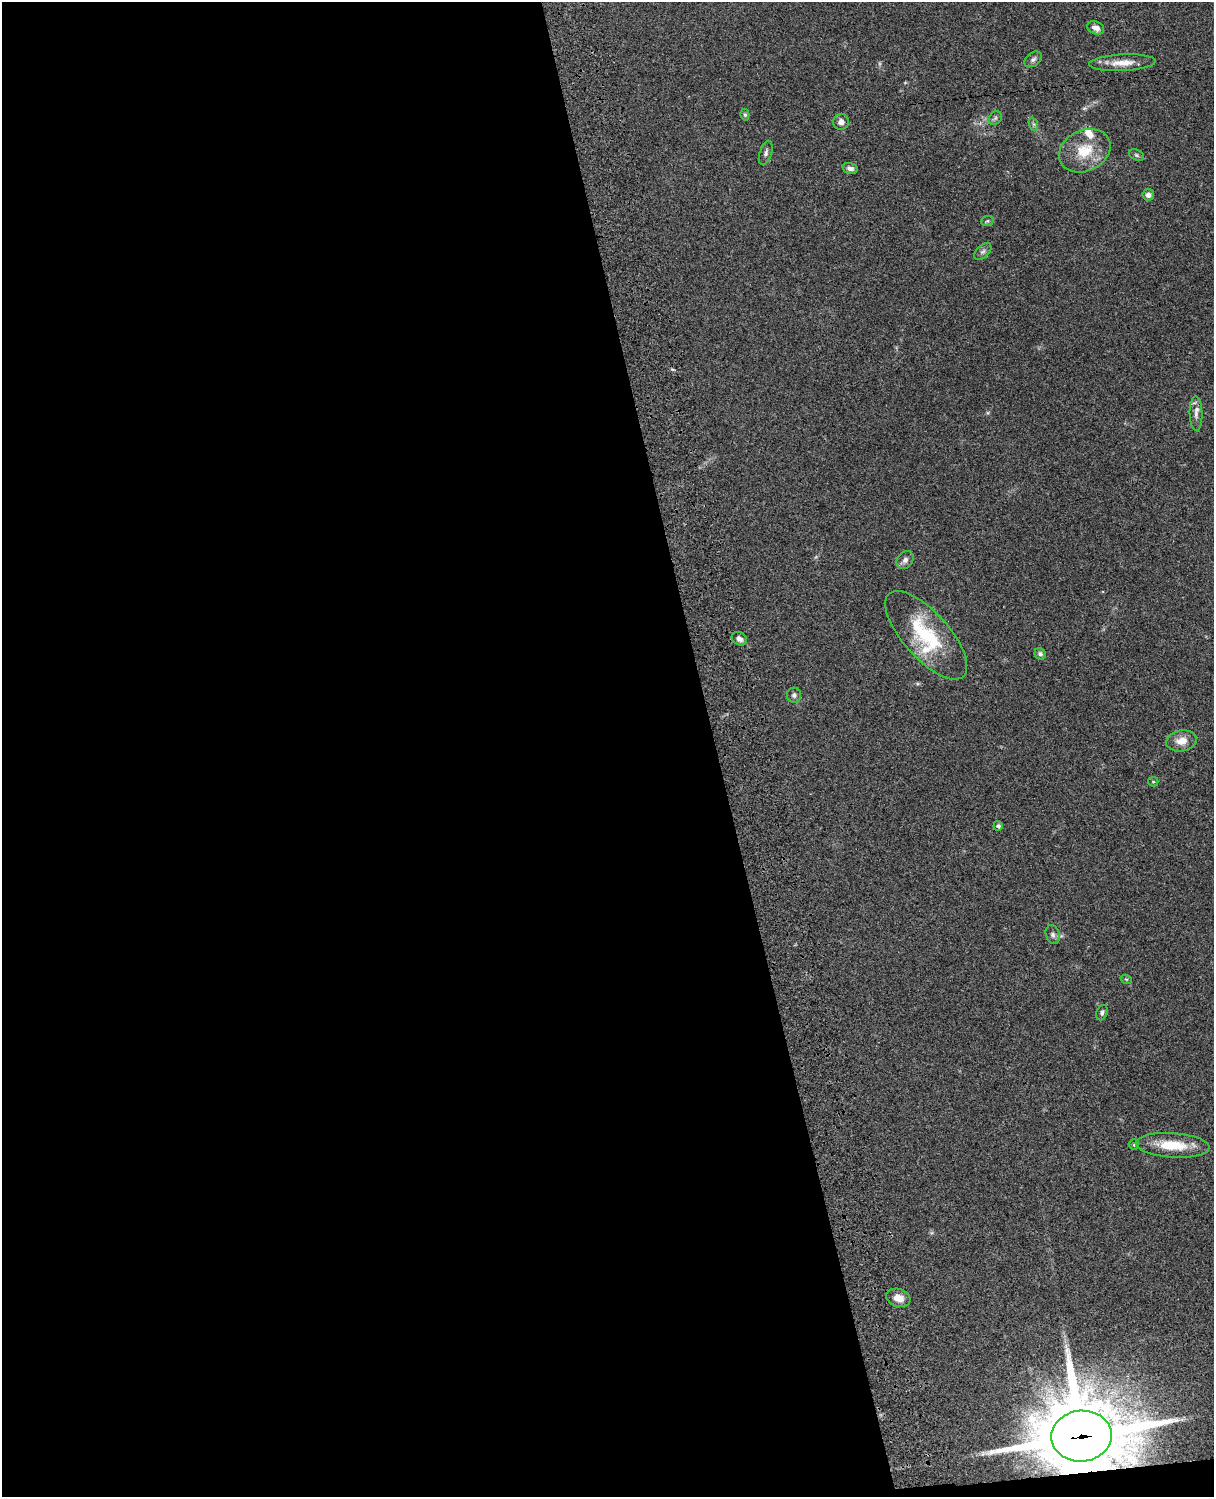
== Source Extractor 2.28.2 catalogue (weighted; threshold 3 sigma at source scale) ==
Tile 9 of 4 x 3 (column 1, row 3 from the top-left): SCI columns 121-1332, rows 279-1773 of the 5087 x 4929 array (HDU 1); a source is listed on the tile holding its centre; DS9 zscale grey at full resolution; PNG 1216 x 1499 px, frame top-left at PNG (2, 2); each listed source drawn as its Kron ellipse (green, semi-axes under 4 px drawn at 4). Shown black and unused: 59% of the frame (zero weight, under 3 of 4 exposures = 6% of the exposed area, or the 3 px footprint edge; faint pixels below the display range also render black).
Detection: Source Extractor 2.28.2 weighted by HDU 2 'WHT'; one run over the whole footprint, this tile lists its part. Background 0.0756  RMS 0.0057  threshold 0.0257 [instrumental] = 3 sigma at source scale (4.5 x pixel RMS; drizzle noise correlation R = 1.50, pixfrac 1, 0.05/0.05 arcsec/px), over >= 5 px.
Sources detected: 32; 2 inside a brighter listed object's ellipse — not listed separately; the other 30 listed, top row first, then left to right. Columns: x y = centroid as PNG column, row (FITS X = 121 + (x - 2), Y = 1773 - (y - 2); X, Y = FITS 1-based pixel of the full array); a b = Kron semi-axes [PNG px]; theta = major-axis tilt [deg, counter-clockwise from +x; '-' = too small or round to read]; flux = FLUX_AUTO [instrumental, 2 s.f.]
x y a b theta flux
1096 28 9 6 -24 3.3
1033 59 10 6 34 1.7
1122 63 33 8 3 8.1
745 115 5 4 - 0.91
995 118 7 6 - 1.4
841 122 8 7 - 2.9
1033 124 7 4 -71 1
1085 151 27 20 25 17
766 153 12 6 72 2.1
1136 155 8 5 -27 1.1
850 168 8 5 -15 2
1148 195 6 6 - 2.5
987 221 6 5 - 0.84
983 252 10 6 44 1.7
1196 414 17 6 -89 3.4
905 560 10 7 51 2.2
926 635 56 23 -48 42
739 639 8 6 -32 2.6
1040 654 6 5 - 1.5
794 695 7 7 - 1.6
1181 741 15 10 11 6.5
1153 782 5 5 - 0.65
998 826 5 4 - 1.3
1053 935 9 7 -72 2
1126 979 6 3 -18 0.57
1102 1013 8 5 66 1.7
1134 1145 5 4 - 0.82
1173 1145 37 12 -4 18
898 1298 12 9 -19 5.7
1081 1436 30 25 4 5600
Overlapping masked pixels (flux is a lower limit): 1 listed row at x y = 1081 1436